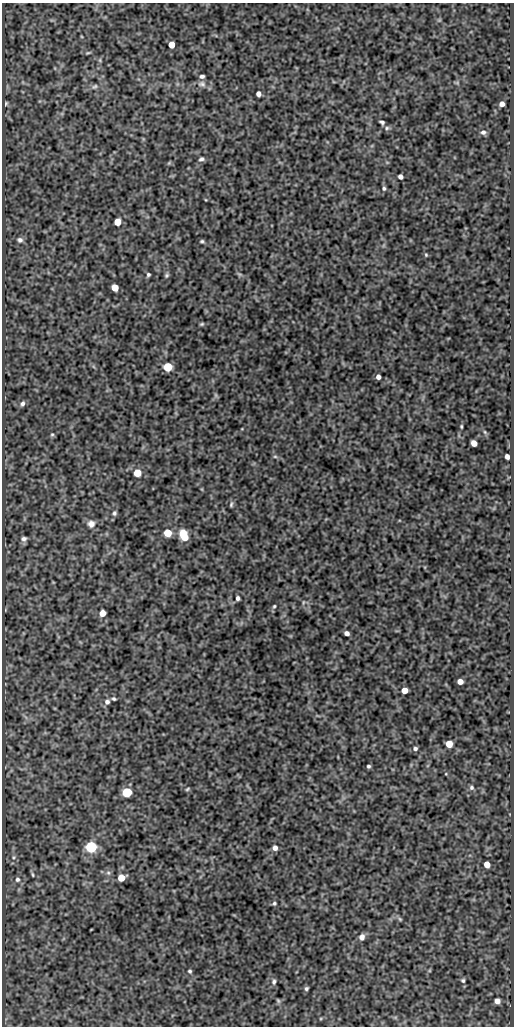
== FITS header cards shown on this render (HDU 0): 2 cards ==
NAXIS1  =                  512
NAXIS2  =                 1024

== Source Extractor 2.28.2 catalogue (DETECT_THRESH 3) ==
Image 512 x 1024 px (HDU 0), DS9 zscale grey, 1 PNG px = 1 image px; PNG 516 x 1028 px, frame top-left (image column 1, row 1024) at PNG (2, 3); no overlay
Background 97.9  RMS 0.56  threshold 1.68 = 3 sigma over >= 5 px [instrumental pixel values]
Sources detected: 73; all 73 listed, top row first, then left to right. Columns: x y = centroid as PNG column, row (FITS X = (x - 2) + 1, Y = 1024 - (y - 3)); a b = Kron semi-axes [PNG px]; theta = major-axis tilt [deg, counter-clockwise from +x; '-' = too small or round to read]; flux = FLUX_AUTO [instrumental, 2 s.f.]
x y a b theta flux
172 45 5 5 - 470
88 53 9 3 11 54
100 60 6 4 73 56
202 76 6 4 5 95
202 84 11 8 -9 180
95 87 9 6 38 100
258 94 5 4 - 160
6 103 5 4 - 52
502 104 5 4 - 190
382 122 5 3 - 75
387 128 6 5 - 67
483 132 7 6 - 120
201 159 7 5 17 88
400 177 4 4 - 130
384 188 6 5 - 68
118 222 5 5 - 490
20 240 8 7 - 130
202 241 6 4 -2 55
426 255 4 4 - 40
148 274 4 4 - 65
239 274 7 4 -18 54
167 275 6 5 - 61
115 287 5 5 - 580
202 324 5 4 - 50
168 367 6 5 - 1400
378 377 4 4 - 150
216 395 7 4 -89 64
22 404 7 5 61 110
461 426 4 3 - 42
485 432 6 4 -71 52
52 434 5 5 - 54
474 443 5 5 - 330
275 456 6 4 -1 52
507 457 5 4 - 180
137 473 5 5 - 800
231 504 7 4 78 60
114 513 7 6 - 84
91 524 9 9 - 220
168 533 5 5 - 870
183 535 9 6 -68 1300
24 539 8 6 22 120
238 598 4 3 - 94
303 602 7 4 81 55
274 606 5 4 - 52
102 613 5 5 - 410
347 633 5 4 - 160
460 681 5 4 - 250
405 690 5 5 - 350
114 699 5 4 - 57
107 702 7 7 - 140
449 744 5 5 - 640
415 748 6 5 - 82
368 766 4 4 - 61
471 788 7 6 - 89
187 789 5 3 - 48
127 792 5 5 - 2600
91 847 6 6 - 5300
275 848 5 5 - 170
13 857 6 4 89 51
487 865 5 5 - 410
108 873 6 5 - 86
32 875 6 3 -80 44
121 878 6 5 - 550
17 879 6 6 - 89
274 903 5 5 - 60
400 919 6 5 - 61
362 937 6 6 - 210
190 971 4 4 - 57
463 981 6 5 - 69
274 982 7 5 83 85
306 988 4 4 - 65
278 1001 6 5 - 55
497 1001 5 5 - 260